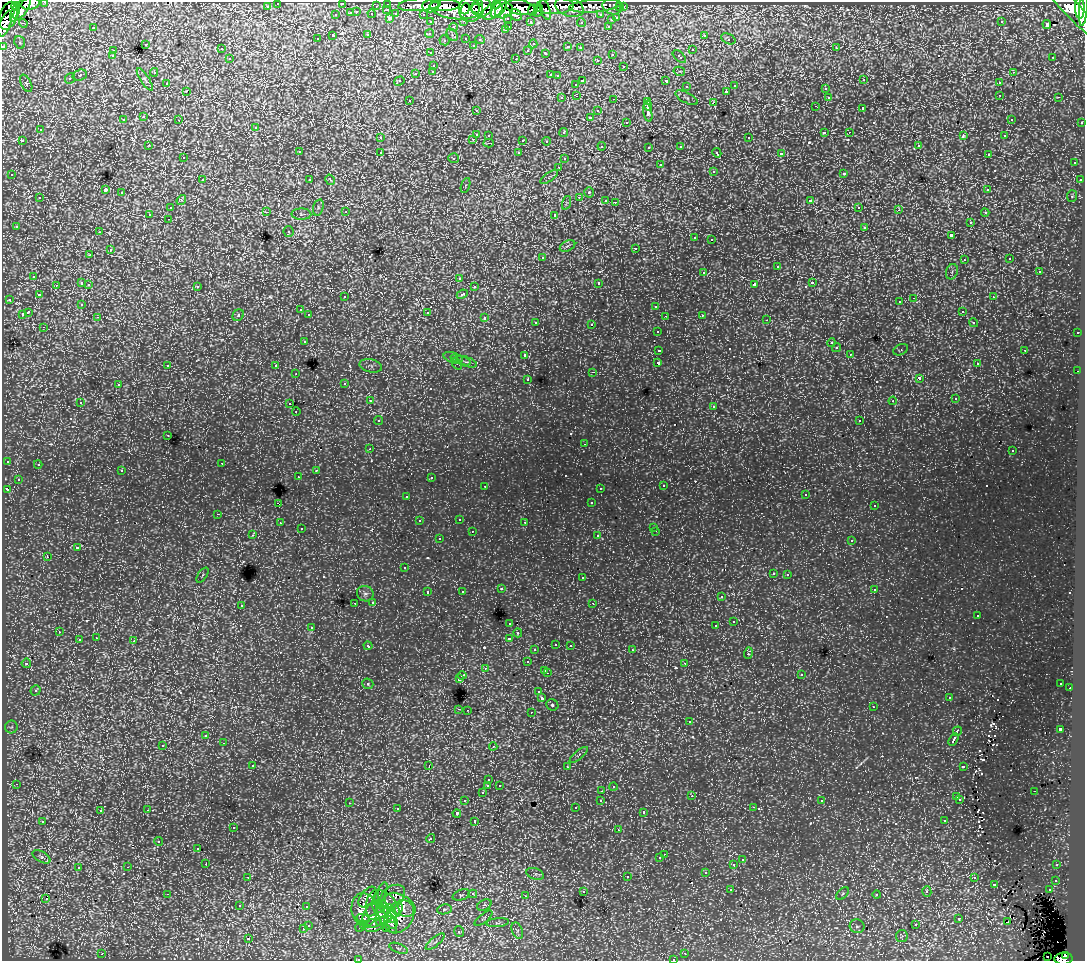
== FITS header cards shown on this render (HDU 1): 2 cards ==
NAXIS1  =                 1083
NAXIS2  =                  959

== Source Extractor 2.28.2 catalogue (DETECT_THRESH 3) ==
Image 1083 x 959 px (HDU 1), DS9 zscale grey, 1 PNG px = 1 image px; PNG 1087 x 963 px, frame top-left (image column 1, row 959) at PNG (2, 2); each listed source drawn as its Kron ellipse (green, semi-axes under 4 px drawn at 4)
Background 113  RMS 2.2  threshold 6.52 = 3 sigma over >= 5 px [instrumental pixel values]
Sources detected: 730; of the 730, the 500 brightest by FLUX_AUTO listed and drawn (230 fainter detections omitted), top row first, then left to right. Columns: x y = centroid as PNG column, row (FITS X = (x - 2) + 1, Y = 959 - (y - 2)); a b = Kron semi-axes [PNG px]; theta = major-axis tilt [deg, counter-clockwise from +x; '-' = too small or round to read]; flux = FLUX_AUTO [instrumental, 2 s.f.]
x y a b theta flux
45 2 3 2 - 5300
278 3 3 3 - 3400
342 3 3 3 - 1300
30 4 9 6 12 67000
388 4 3 3 - 8600
497 4 3 3 - 45000
420 5 21 6 4 71000
445 5 15 5 3 220000
1068 5 41 8 -48 330000
16 6 4 4 - 27000
267 6 3 3 - 2300
376 6 3 2 - 1400
431 6 8 6 7 110000
555 6 19 8 2 110000
595 6 26 6 5 35000
612 6 10 8 -16 27000
1084 6 20 3 85 180000
456 7 26 12 -5 270000
481 7 10 9 - 180000
520 7 14 7 -10 220000
569 7 15 9 -19 69000
620 7 3 3 - 2100
623 7 3 3 - 3200
22 8 13 6 57 130000
471 8 13 12 - 180000
1080 8 10 5 -89 200000
465 9 5 4 - 72000
476 9 4 3 - 82000
499 9 10 5 52 150000
387 10 3 2 - 560
533 10 6 4 67 110000
545 10 10 5 -71 37000
492 11 12 6 34 120000
504 11 9 7 27 180000
538 11 6 4 69 95000
357 12 3 3 - 720
15 13 9 3 74 56000
351 13 3 3 - 1400
372 14 4 3 - 1800
396 14 4 3 - 1500
423 14 3 2 - 2700
336 15 3 3 - 760
516 15 6 5 - 34000
601 15 3 3 - 2500
8 16 14 8 72 270000
390 18 3 3 - 2400
508 18 3 3 - 2000
617 18 3 3 - 1000
611 20 3 3 - 480
464 21 3 2 - 630
530 21 3 3 - 2200
431 22 3 3 - 2900
581 22 4 4 - 330
1001 22 4 4 - 290
5 23 14 5 70 230000
23 23 4 3 - 370
1047 24 4 3 - 1100
509 26 3 2 - 570
608 26 3 3 - 630
93 27 3 3 - 1200
453 27 4 3 - 720
505 30 3 3 - 440
429 34 4 4 - 520
368 35 3 3 - 1100
452 35 7 5 -50 540
704 35 3 3 - 580
333 36 3 3 - 2600
466 38 3 3 - 660
317 39 3 3 - 320
728 39 8 5 -24 440
444 40 5 5 - 320
480 40 5 3 - 410
20 42 6 5 - 340
145 44 3 3 - 800
533 44 4 4 - 320
473 45 4 3 - 390
3 46 3 3 - 7500
568 47 4 3 - 770
580 48 3 3 - 350
836 48 3 2 - 500
221 49 3 3 - 450
528 50 3 3 - 440
692 50 3 3 - 730
113 51 3 3 - 580
431 53 3 3 - 390
546 53 4 3 - 840
612 54 3 3 - 650
112 56 4 3 - 430
679 57 8 4 -43 870
1053 57 3 3 - 330
230 59 3 3 - 490
516 59 3 2 - 950
597 60 3 3 - 430
434 65 3 3 - 700
624 66 3 3 - 520
433 71 3 3 - 490
679 71 5 4 - 320
154 72 4 3 - 350
1013 72 3 3 - 580
416 73 3 3 - 830
80 75 7 5 18 380
550 75 3 2 - 920
558 76 3 3 - 390
70 79 5 4 - 490
145 79 13 4 -57 380
864 80 3 3 - 420
399 81 5 4 - 390
582 81 3 3 - 960
666 81 4 3 - 1700
26 83 9 5 -63 380
167 83 3 3 - 500
999 83 3 3 - 600
576 84 3 3 - 490
735 86 3 3 - 600
686 87 4 3 - 560
825 89 3 3 - 610
186 91 3 2 - 590
727 91 3 3 - 750
1000 95 3 2 - 540
576 96 3 2 - 570
828 97 3 3 - 500
1058 97 4 3 - 420
562 98 3 3 - 430
687 98 12 5 -27 490
614 99 3 2 - 690
409 100 3 2 - 390
648 101 3 3 - 1300
713 102 4 3 - 1100
648 105 5 3 - 2100
815 106 3 2 - 300
863 109 3 3 - 1900
476 110 4 3 - 440
598 111 4 4 - 750
648 113 9 3 -78 4400
144 117 3 3 - 590
590 117 3 3 - 1600
1011 119 3 3 - 290
123 120 3 3 - 540
179 120 3 2 - 320
626 122 4 3 - 340
1082 122 3 3 - 1300
256 127 4 4 - 580
40 130 3 3 - 600
824 132 4 3 - 1500
849 132 3 2 - 320
564 133 4 4 - 450
476 134 3 3 - 1300
489 135 3 3 - 440
963 136 4 3 - 1000
1005 136 3 3 - 410
380 138 3 3 - 450
749 138 3 3 - 650
473 139 3 3 - 570
523 140 3 3 - 1100
22 141 3 3 - 570
546 141 4 4 - 390
489 143 5 3 - 510
149 145 3 3 - 330
602 146 4 3 - 350
681 146 3 3 - 520
918 146 3 3 - 510
649 147 3 3 - 430
299 152 3 3 - 720
380 152 3 3 - 680
519 153 3 3 - 550
717 153 5 3 - 420
781 154 4 3 - 3300
988 154 3 3 - 400
183 158 3 3 - 480
454 158 5 5 - 440
564 159 4 4 - 370
1074 163 3 3 - 610
660 165 3 3 - 790
559 167 3 3 - 450
713 171 3 3 - 700
844 173 3 3 - 870
12 175 3 3 - 540
549 177 10 4 35 340
202 180 3 3 - 600
310 180 3 3 - 420
330 180 5 4 - 400
1080 180 3 3 - 480
465 185 8 3 71 290
105 190 4 3 - 11000
988 190 4 3 - 500
589 192 5 4 - 290
122 193 3 3 - 930
1072 196 6 5 - 330
579 197 3 3 - 750
40 198 3 3 - 630
181 200 5 4 - 670
606 200 3 3 - 390
810 201 4 3 - 2100
615 202 3 2 - 590
566 203 7 4 72 310
318 207 8 5 73 380
859 207 3 3 - 390
170 208 3 3 - 550
899 210 3 3 - 350
266 212 4 3 - 460
346 212 3 3 - 420
985 213 4 4 - 420
150 214 3 3 - 2100
301 214 10 5 -1 510
555 215 4 3 - 2800
168 219 3 2 - 390
970 222 4 3 - 340
16 226 4 3 - 480
865 227 3 3 - 730
99 232 3 2 - 430
289 232 5 5 - 440
951 235 4 3 - 2000
694 238 3 3 - 460
712 240 3 3 - 500
568 246 8 5 27 380
635 248 3 3 - 890
110 250 3 3 - 1100
90 255 3 3 - 540
542 257 3 3 - 620
1010 259 3 3 - 320
964 260 3 3 - 480
777 267 3 3 - 1300
1039 271 3 3 - 1300
704 272 3 3 - 910
952 272 8 5 70 440
34 276 3 3 - 550
459 278 4 3 - 370
82 283 4 3 - 1300
599 283 3 3 - 2400
812 283 3 3 - 990
754 284 4 3 - 2200
56 285 3 3 - 360
89 285 4 3 - 650
197 286 3 3 - 680
474 287 3 3 - 480
462 294 6 3 25 1100
39 295 3 3 - 470
345 297 3 3 - 380
993 297 3 2 - 420
914 298 3 2 - 790
9 299 4 3 - 450
900 302 3 3 - 350
82 304 3 3 - 310
656 306 3 3 - 600
300 310 3 3 - 450
962 311 4 3 - 480
28 312 4 3 - 2500
428 312 3 3 - 1200
22 314 3 3 - 1000
238 315 6 5 - 310
309 315 3 3 - 550
702 315 3 3 - 430
665 316 3 2 - 290
98 317 3 3 - 410
485 318 3 3 - 1000
767 320 3 2 - 380
536 322 3 3 - 410
973 323 4 4 - 490
592 324 3 3 - 1200
44 327 3 2 - 410
658 331 3 3 - 540
1077 333 3 2 - 470
304 341 3 3 - 580
831 343 4 4 - 350
836 348 4 4 - 520
659 350 4 3 - 1600
901 350 8 5 25 310
1025 350 3 2 - 780
850 354 3 3 - 370
525 355 3 3 - 740
453 358 10 5 -19 530
461 360 10 4 -20 380
466 362 11 5 -19 480
658 363 4 3 - 2900
457 364 7 4 -53 350
977 364 4 3 - 390
168 365 3 3 - 580
276 366 3 3 - 800
371 366 11 6 -13 690
1078 371 2 2 - 380
593 372 3 2 - 810
296 374 4 3 - 310
919 378 4 3 - 2800
528 379 3 3 - 490
345 383 4 4 - 410
118 385 3 3 - 550
955 399 4 4 - 310
370 401 3 3 - 510
893 401 4 4 - 290
80 402 3 3 - 440
290 404 3 2 - 720
714 406 3 3 - 580
296 411 4 3 - 370
378 420 4 4 - 490
860 421 3 3 - 340
168 435 3 3 - 490
585 444 3 2 - 320
370 449 3 3 - 410
1013 451 3 3 - 420
7 461 4 3 - 320
222 463 3 2 - 390
38 464 4 3 - 370
316 470 3 3 - 620
122 471 3 3 - 500
298 477 2 2 - 300
431 478 3 3 - 330
18 479 3 3 - 390
485 486 3 2 - 480
663 486 3 3 - 410
600 488 3 3 - 370
7 490 4 3 - 700
806 494 4 3 - 310
407 496 3 3 - 360
591 503 3 3 - 350
278 504 4 2 - 1100
874 506 3 3 - 360
218 514 3 2 - 580
459 519 3 2 - 650
419 521 3 3 - 310
525 522 3 3 - 370
280 523 3 3 - 430
654 527 3 3 - 310
301 529 3 3 - 350
472 531 3 2 - 320
656 531 3 2 - 560
253 535 4 3 - 470
598 536 3 3 - 550
439 539 3 3 - 430
852 540 3 3 - 630
77 548 4 3 - 1700
47 557 3 2 - 1200
404 568 3 3 - 330
773 573 3 3 - 500
788 574 3 3 - 430
202 575 9 4 55 320
582 578 3 3 - 650
501 589 3 3 - 450
874 589 3 3 - 500
462 591 3 3 - 410
428 592 3 3 - 820
365 594 8 7 - 550
721 597 3 3 - 540
373 602 3 3 - 490
355 603 3 2 - 340
593 603 3 3 - 300
241 605 3 3 - 620
978 615 3 3 - 340
734 621 3 3 - 1600
510 623 3 3 - 640
716 626 3 3 - 1700
312 627 3 3 - 530
59 632 3 3 - 390
518 633 4 3 - 400
96 638 3 3 - 460
509 638 3 3 - 1800
79 640 3 3 - 1000
134 641 3 3 - 1200
556 644 3 3 - 500
570 645 3 3 - 570
368 646 4 3 - 700
535 650 4 3 - 400
632 650 3 3 - 440
748 653 6 3 73 1200
527 662 3 3 - 550
26 663 5 5 - 400
685 663 3 3 - 440
485 668 3 3 - 480
545 670 3 3 - 650
547 673 3 2 - 740
801 674 3 3 - 580
462 675 4 4 - 540
459 679 4 3 - 1400
1061 683 3 3 - 350
368 684 5 5 - 310
1070 688 2 2 - 530
36 690 5 5 - 450
539 692 4 3 - 440
542 698 3 3 - 2800
949 698 4 3 - 310
552 705 6 5 - 320
873 707 3 2 - 400
459 709 3 2 - 750
467 710 3 2 - 460
531 712 3 2 - 530
690 722 3 3 - 630
11 727 6 6 - 390
1060 729 4 3 - 4000
957 731 5 3 - 1600
206 736 4 3 - 750
953 740 7 3 60 2100
224 743 3 2 - 410
163 745 3 3 - 570
493 746 4 3 - 380
579 755 11 3 41 320
253 766 3 3 - 470
429 766 3 2 - 2400
963 766 4 3 - 1200
567 767 4 3 - 430
489 780 3 3 - 390
16 784 3 2 - 530
499 785 3 3 - 470
488 786 3 3 - 1600
613 787 4 4 - 420
602 791 3 3 - 540
1034 791 3 2 - 300
482 792 3 3 - 410
692 796 3 3 - 320
957 797 4 3 - 310
960 799 3 3 - 450
601 800 3 3 - 550
465 801 3 3 - 520
822 801 4 4 - 370
349 803 3 3 - 470
753 807 3 3 - 480
575 808 3 3 - 330
397 809 3 3 - 380
147 810 3 2 - 660
100 811 3 3 - 500
644 812 3 3 - 980
457 814 4 4 - 310
43 821 3 3 - 520
475 821 3 3 - 1700
945 821 3 3 - 620
233 827 3 3 - 470
618 830 3 2 - 390
431 839 4 4 - 470
159 841 4 4 - 310
198 848 3 3 - 480
664 854 3 2 - 480
42 857 10 5 -32 400
660 858 3 3 - 400
742 860 4 3 - 630
206 864 3 3 - 370
734 865 3 3 - 1500
1057 865 3 2 - 340
128 867 3 2 - 500
78 868 3 3 - 880
706 872 3 3 - 710
535 874 9 5 -20 430
248 877 3 2 - 430
627 877 3 3 - 1000
974 878 3 3 - 530
1056 880 3 3 - 510
994 884 3 3 - 1000
731 890 3 3 - 340
1049 890 3 2 - 570
583 891 3 3 - 520
927 892 5 4 - 660
167 894 3 2 - 1600
380 894 12 5 62 1100
473 894 4 4 - 550
843 894 7 4 46 310
461 895 9 5 19 400
877 895 4 4 - 420
526 896 4 3 - 330
368 897 12 6 53 1600
392 897 15 10 40 1200
46 899 3 2 - 320
372 903 13 6 78 2000
387 904 16 8 -48 3900
240 905 4 3 - 310
400 905 17 10 -29 3200
484 905 7 5 25 360
306 907 3 3 - 600
378 907 6 5 - 1100
398 909 6 4 62 1200
444 909 7 5 8 320
364 910 16 12 -81 4100
391 914 9 5 -72 1900
376 916 17 12 59 4200
399 917 18 13 53 3000
363 918 6 4 -17 840
484 918 11 4 40 420
387 919 16 6 -59 2200
959 919 3 3 - 810
382 921 6 3 16 550
1007 922 3 2 - 430
373 923 8 4 9 910
393 923 6 5 - 1000
498 923 11 4 5 450
308 925 3 3 - 550
364 925 3 3 - 290
916 925 3 3 - 520
857 926 7 7 - 500
360 927 4 4 - 400
303 929 3 3 - 690
387 929 4 3 - 350
517 931 8 5 -68 390
459 932 5 4 - 360
902 936 6 5 - 370
248 939 3 3 - 2100
435 942 12 4 40 480
398 948 9 4 -21 360
685 953 3 2 - 430
102 954 3 2 - 700
1065 955 3 3 - 30000
1048 957 2 2 - 530
358 959 4 2 - 310
673 959 3 2 - 310
1063 959 9 6 4 150000
At the frame edge (FLAGS 8, measured only in part): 10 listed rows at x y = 45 2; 278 3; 342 3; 30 4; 1084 6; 5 23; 3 46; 358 959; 673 959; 1063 959
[230 fainter detections neither listed nor drawn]